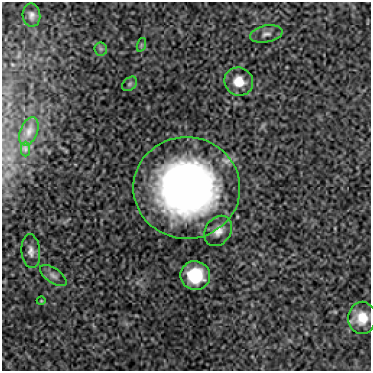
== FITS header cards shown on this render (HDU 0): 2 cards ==
NAXIS1  =                  369
NAXIS2  =                  369

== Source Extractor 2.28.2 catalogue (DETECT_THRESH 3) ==
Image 369 x 369 px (HDU 0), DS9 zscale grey, 1 PNG px = 1 image px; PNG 373 x 373 px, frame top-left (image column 1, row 369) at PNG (2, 2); each listed source drawn as its Kron ellipse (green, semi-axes under 4 px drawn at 4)
Background 31.6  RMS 13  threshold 38.7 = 3 sigma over >= 5 px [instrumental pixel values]
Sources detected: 15; all 15 listed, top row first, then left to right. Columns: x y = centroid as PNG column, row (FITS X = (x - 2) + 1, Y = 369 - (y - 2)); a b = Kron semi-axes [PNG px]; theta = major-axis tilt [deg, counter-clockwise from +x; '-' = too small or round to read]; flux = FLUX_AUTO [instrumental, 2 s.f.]
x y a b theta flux
31 15 12 9 -86 4400
266 34 16 8 10 5500
141 45 7 4 72 1500
101 49 6 6 - 2300
239 81 15 13 -37 17000
130 84 8 6 41 2300
29 131 15 8 67 5900
25 149 7 4 -90 1800
187 188 53 51 0 380000
218 231 16 12 56 9200
31 251 17 9 -84 6300
53 276 15 7 -35 4700
195 276 15 14 - 35000
41 301 4 3 - 670
362 318 16 14 88 17000